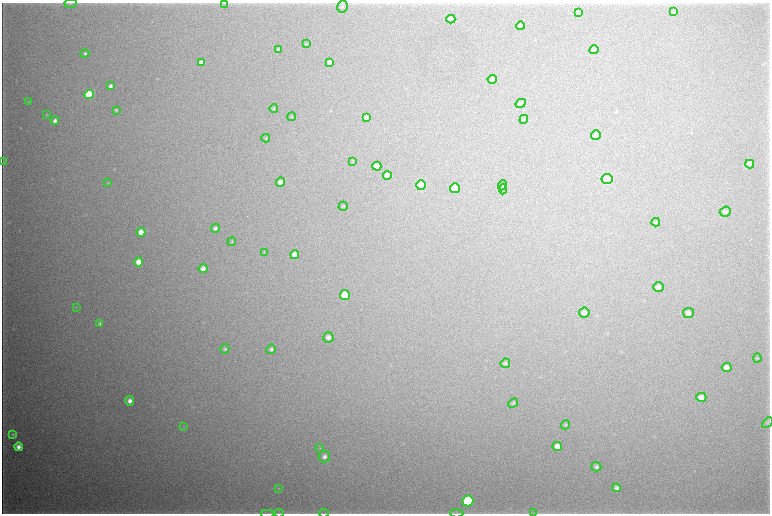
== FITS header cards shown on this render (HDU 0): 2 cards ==
NAXIS1  =                 1536 / length of data axis 1
NAXIS2  =                 1023 / length of data axis 2

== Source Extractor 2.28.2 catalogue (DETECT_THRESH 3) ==
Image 1536 x 1023 px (HDU 0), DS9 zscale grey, zoomed out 1/2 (1 PNG px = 2 x 2 image px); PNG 772 x 516 px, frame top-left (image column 1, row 1022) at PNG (2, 3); each listed source drawn as its Kron ellipse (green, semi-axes under 4 px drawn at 4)
Background 6220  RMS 47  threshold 140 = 3 sigma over >= 5 px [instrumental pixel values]
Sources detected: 83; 2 cannot appear on this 1/2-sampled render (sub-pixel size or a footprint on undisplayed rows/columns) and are neither listed nor drawn; the other 81 listed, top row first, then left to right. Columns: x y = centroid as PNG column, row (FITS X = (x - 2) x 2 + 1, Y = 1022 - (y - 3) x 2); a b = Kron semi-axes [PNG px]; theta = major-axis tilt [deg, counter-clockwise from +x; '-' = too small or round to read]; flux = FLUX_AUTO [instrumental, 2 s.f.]
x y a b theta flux
71 3 6 3 4 1.4e+04
224 3 3 2 - 5.0e+03
342 6 6 5 - 1.9e+04
578 12 4 3 - 6.5e+03
674 12 3 2 - 6.2e+03
451 19 4 4 - 1.2e+05
520 26 4 3 - 4.5e+04
306 44 4 3 - 6.8e+03
278 49 4 4 - 1.3e+04
594 50 4 4 - 1.4e+04
85 54 4 4 - 1.8e+04
201 62 4 4 - 5.6e+04
330 62 4 3 - 4.0e+04
492 79 5 4 - 1.8e+04
110 86 4 3 - 3.0e+04
89 94 5 4 - 8.4e+05
29 102 3 2 - 5.5e+03
521 103 5 4 - 1.4e+04
274 108 4 3 - 8.0e+03
116 110 4 3 - 1.2e+04
47 115 4 2 - 5.4e+03
292 117 4 4 - 8.4e+03
366 117 4 3 - 2.4e+04
524 119 4 3 - 7.4e+03
55 121 4 4 - 4.2e+04
596 135 5 5 - 2.0e+04
266 138 4 3 - 9.2e+03
353 161 3 2 - 4.3e+03
3 162 4 1 - 4.0e+03
750 164 4 4 - 6.7e+04
377 166 4 4 - 1.2e+05
387 176 4 4 - 7.5e+04
607 179 5 5 - 1.4e+06
280 182 5 4 - 4.5e+04
108 183 4 3 - 6.9e+03
421 185 5 5 - 1.1e+06
502 185 5 3 - 1.1e+04
455 188 5 5 - 4.9e+05
503 189 5 4 - 1.2e+04
343 206 5 3 - 9.2e+03
725 212 5 5 - 2.3e+04
656 222 4 3 - 7.4e+03
215 228 4 4 - 2.5e+04
141 232 4 4 - 9.8e+04
232 242 4 3 - 9.7e+03
264 252 3 3 - 5.8e+03
295 255 4 4 - 9.3e+04
139 262 4 4 - 1.3e+05
203 269 4 4 - 6.2e+04
658 287 5 4 - 2.7e+04
345 295 5 5 - 3.6e+05
76 307 3 2 - 5.4e+03
584 313 5 5 - 3.1e+04
688 313 5 5 - 3.6e+04
100 323 4 3 - 1.6e+04
328 337 5 5 - 4.1e+04
225 349 5 4 - 1.6e+04
271 349 5 4 - 2.1e+04
757 358 4 4 - 1.1e+04
505 363 5 4 - 1.6e+04
727 367 5 4 - 5.4e+04
701 397 5 4 - 6.7e+04
130 401 5 4 - 5.2e+04
513 403 5 4 - 1.4e+04
767 423 6 3 47 1.2e+04
566 425 5 4 - 1.3e+04
184 427 4 2 - 6.4e+03
13 434 4 3 - 1.2e+04
557 446 5 4 - 7.0e+04
18 447 4 4 - 5.4e+04
320 448 4 3 - 7.9e+03
324 457 6 5 - 3.7e+04
596 467 5 4 - 2.9e+04
278 488 4 2 - 5.8e+03
617 488 4 4 - 3.6e+04
468 501 5 5 - 1.1e+06
268 513 7 1 0 1.1e+04
279 513 5 2 - 8.2e+03
324 513 5 2 - 8.6e+03
457 513 6 3 -3 1.4e+04
533 513 4 2 - 7.0e+03
At the frame edge (FLAGS 8, measured only in part): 3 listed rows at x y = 279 513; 324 513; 457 513
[2 sub-pixel or undisplayed-footprint detections neither listed nor drawn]